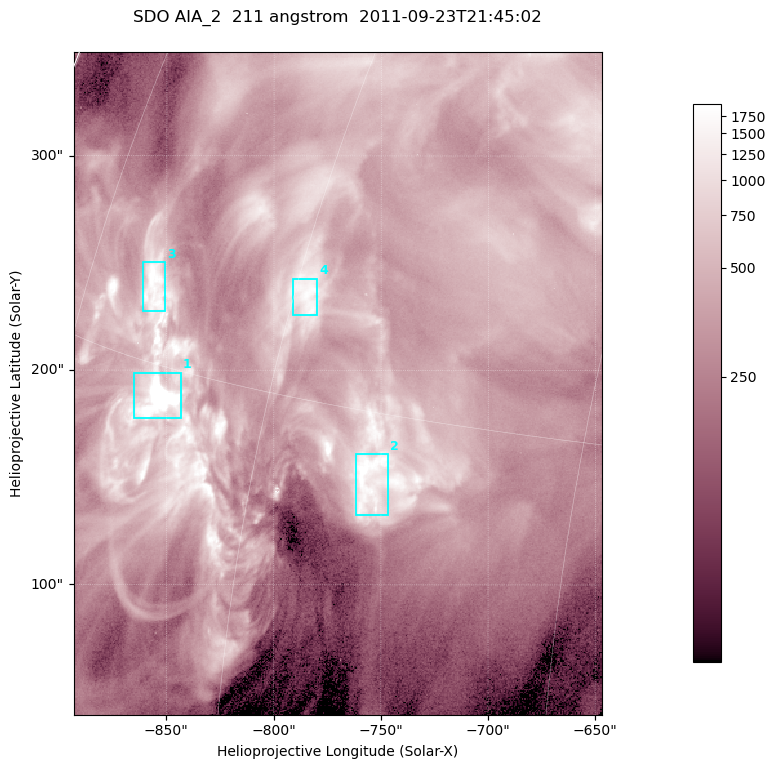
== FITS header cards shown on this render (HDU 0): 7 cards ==
TELESCOP= 'SDO     '           /
INSTRUME= 'AIA_2   '           /
WAVELNTH=                  211 /
WAVEUNIT= 'angstrom'           /
DATE-OBS= '2011-09-23T21:45:02.91' /
CTYPE1  = 'HPLN-TAN'           /
CTYPE2  = 'HPLT-TAN'           /

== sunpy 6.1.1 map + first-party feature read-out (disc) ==
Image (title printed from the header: SDO AIA_2  211 angstrom  2011-09-23T21:45:02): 410 x 514 px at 0.601 arcsec/px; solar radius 957 arcsec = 1592 px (partial field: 2.6% of the solar disc is inside the frame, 100% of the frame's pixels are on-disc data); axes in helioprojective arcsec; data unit not stated in the header (colour bar unlabelled)
Pointing: header CRPIX1/2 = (2038.91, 2046.17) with CRVAL1/2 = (0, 0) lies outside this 410 x 514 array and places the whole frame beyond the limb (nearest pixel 1.4 R_sun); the SolarSoft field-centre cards XCEN/YCEN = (-770.2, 193.9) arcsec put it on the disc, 1312 arcsec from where CRPIX/CRVAL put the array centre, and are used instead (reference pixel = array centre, CRVAL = XCEN/YCEN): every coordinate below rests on XCEN/YCEN
Orientation: roll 0.0565 deg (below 1 deg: not rotated)
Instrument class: DISC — disc imager (sunpy class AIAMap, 211 A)
Bright regions (active regions / flare kernels): reference = the on-disc median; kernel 3 px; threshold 5 sigma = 1061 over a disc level ~361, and >= 1.15x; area >= 210 px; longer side >= 5 px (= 3 arcsec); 4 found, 4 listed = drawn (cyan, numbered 1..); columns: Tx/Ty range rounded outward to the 2 arcsec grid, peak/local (2 s.f.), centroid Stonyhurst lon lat
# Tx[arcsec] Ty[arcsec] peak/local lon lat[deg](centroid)
1 -866..-842 176..200 44 -67 +14
2 -762..-746 132..162 7 -54 +13
3 -862..-850 226..250 6.2 -69 +17
4 -792..-780 226..244 5.2 -59 +18